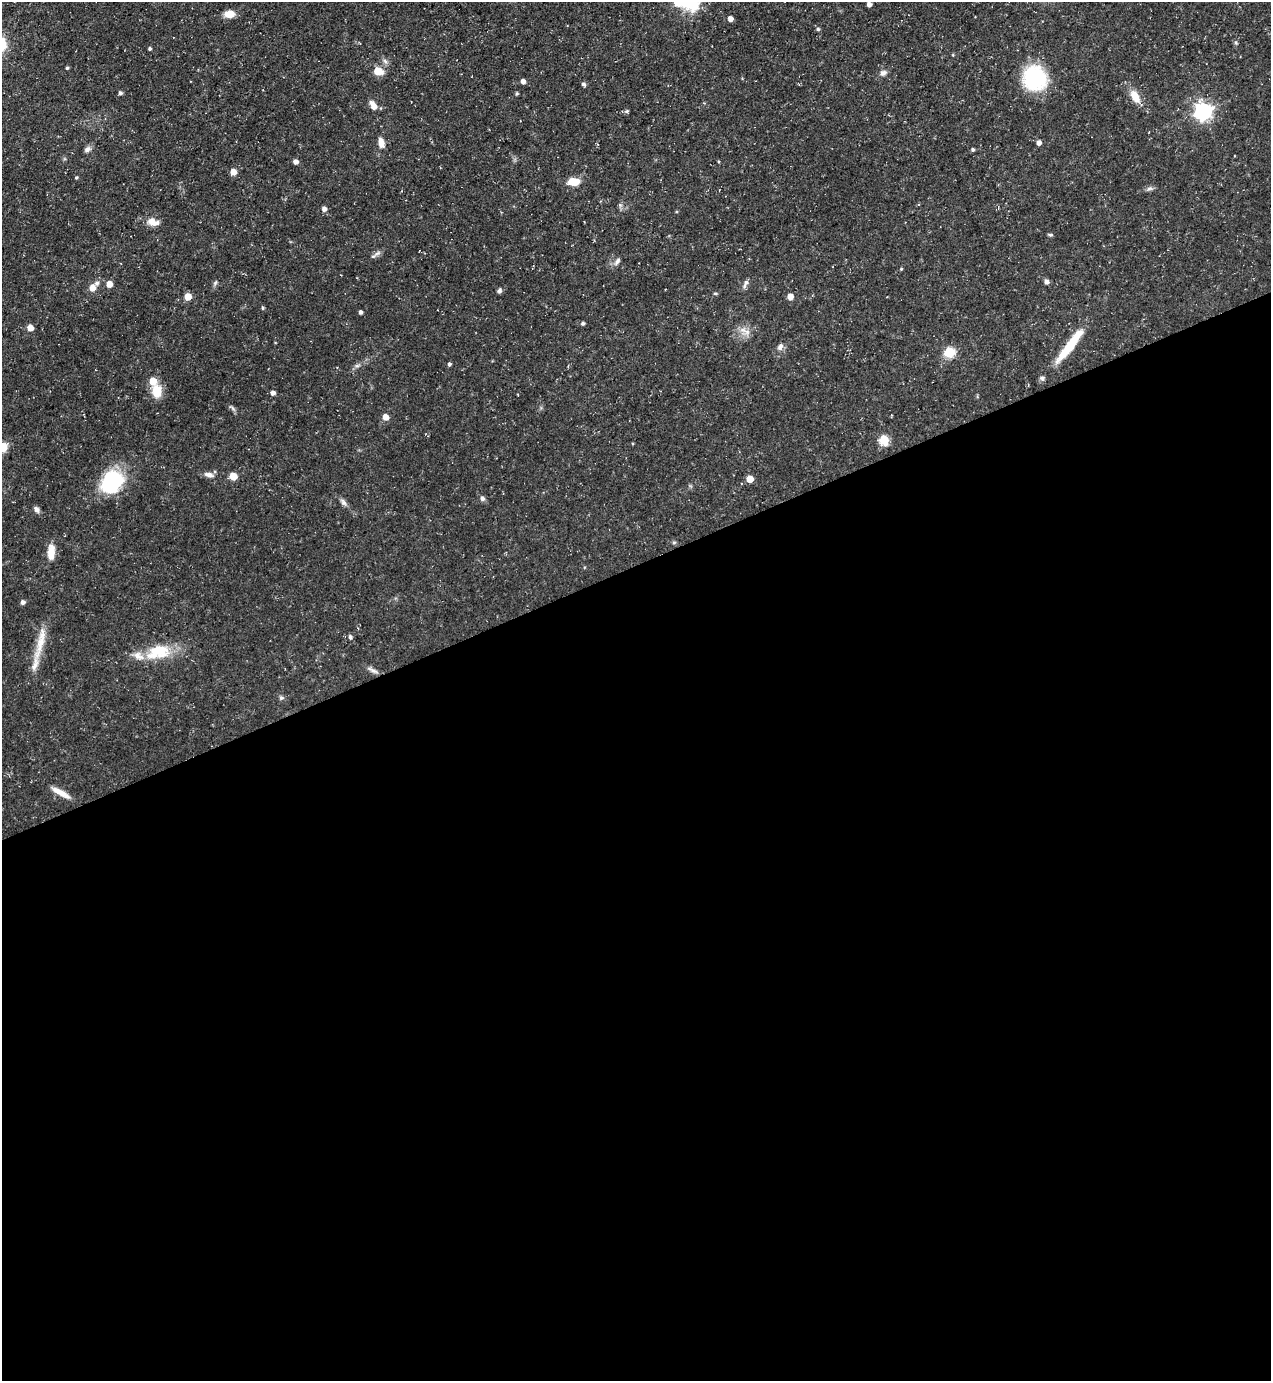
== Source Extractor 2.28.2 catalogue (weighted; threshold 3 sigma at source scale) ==
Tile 15 of 4 x 4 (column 3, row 4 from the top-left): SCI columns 2816-4084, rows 1-1379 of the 5500 x 5515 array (HDU 1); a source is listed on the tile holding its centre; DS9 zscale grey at full resolution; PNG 1273 x 1383 px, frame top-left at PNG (2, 2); no overlay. Shown black and unused: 59% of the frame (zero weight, under 3 of 5 exposures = <1% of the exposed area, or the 3 px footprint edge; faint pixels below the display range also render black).
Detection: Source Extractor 2.28.2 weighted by HDU 2 'WHT'; one run over the whole footprint, this tile lists its part. Background 0.0362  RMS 0.004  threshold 0.018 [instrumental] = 3 sigma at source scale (4.5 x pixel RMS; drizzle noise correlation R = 1.50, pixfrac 1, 0.05/0.05 arcsec/px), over >= 5 px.
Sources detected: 81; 1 cosmic-ray / hot-pixel residue — not listed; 3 inside a brighter listed object's ellipse — not listed separately; the other 77 listed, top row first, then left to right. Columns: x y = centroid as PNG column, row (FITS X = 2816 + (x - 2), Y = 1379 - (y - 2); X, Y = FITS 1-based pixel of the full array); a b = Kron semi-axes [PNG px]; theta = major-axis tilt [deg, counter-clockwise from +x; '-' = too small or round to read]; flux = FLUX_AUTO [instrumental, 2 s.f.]
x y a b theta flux
686 2 34 21 -5 23
869 4 4 4 - 1.6
229 14 9 7 2 5.2
730 19 4 4 - 2.2
818 29 5 4 - 0.63
150 49 4 3 - 0.74
67 68 3 3 - 0.57
378 71 6 5 - 13
883 73 9 7 33 1.5
1034 78 24 22 -66 32
523 81 4 4 - 1.8
583 84 5 4 - 0.88
120 93 5 4 - 0.91
517 94 4 3 - 0.53
1135 97 19 9 -58 5.1
373 105 11 6 -62 3.1
627 111 5 4 - 0.6
1203 111 7 7 - 140
381 143 12 6 -80 2.9
1039 143 5 4 - 1.7
87 149 9 7 46 1.4
973 149 4 4 - 0.65
718 161 4 3 - 0.39
296 162 5 4 - 1.9
233 172 5 5 - 4.3
76 177 4 3 - 0.43
574 182 13 8 2 5.6
1149 189 9 4 1 1
620 205 5 5 - 0.74
324 209 5 5 - 1.6
153 222 17 9 -13 3.7
1051 235 7 4 -6 0.57
377 253 12 4 25 1.3
617 261 13 5 55 1.3
901 269 4 3 - 0.37
1046 282 5 5 - 1.5
215 283 7 4 46 0.7
745 283 12 5 67 1.5
109 284 5 4 - 4.6
92 288 8 6 76 3.1
499 290 7 5 69 0.9
715 293 5 3 - 0.46
790 296 5 4 - 3.9
188 297 5 5 - 6.3
263 308 4 3 - 0.52
360 312 4 3 - 1
583 323 4 4 - 0.73
30 328 5 5 - 4
743 330 10 7 -17 2.5
1070 345 47 9 53 15
780 347 10 7 60 1.6
949 352 6 6 - 23
449 364 4 4 - 0.88
357 366 7 4 1 0.78
153 381 5 5 - 7.8
157 391 16 11 -85 6.8
273 393 5 4 - 1.5
233 408 8 4 -46 0.89
386 417 5 5 - 4.2
884 440 6 5 - 19
2 447 5 5 - 23
209 474 13 6 -12 1.9
233 476 5 5 - 9.2
750 479 5 5 - 7
112 482 25 20 51 30
482 498 6 6 - 1.1
343 502 11 6 -53 1.4
36 509 8 6 -61 1.4
674 542 6 4 1 0.56
51 552 19 8 86 4.9
23 602 5 5 - 1.2
350 637 6 5 - 1
40 642 57 9 77 9.4
158 651 29 16 16 16
372 670 17 6 -30 1.8
281 698 6 6 - 0.83
61 793 25 6 -29 4.3
Isophote crosses this tile's border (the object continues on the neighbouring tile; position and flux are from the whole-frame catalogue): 2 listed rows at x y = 686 2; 2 447